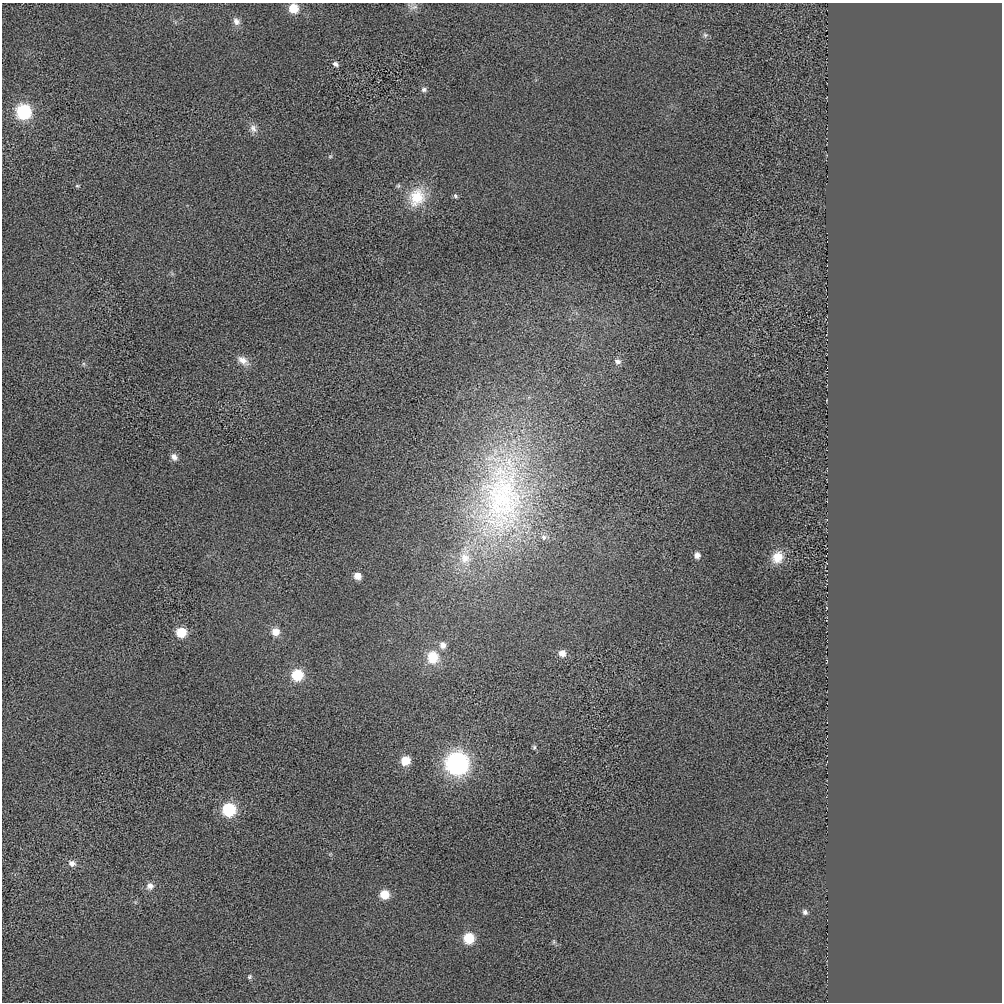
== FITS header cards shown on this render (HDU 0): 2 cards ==
NAXIS1  =                 1000 / length of data axis 1
NAXIS2  =                 1000 / length of data axis 2

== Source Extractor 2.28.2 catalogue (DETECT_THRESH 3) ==
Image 1000 x 1000 px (HDU 0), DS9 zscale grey, 1 PNG px = 1 image px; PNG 1004 x 1004 px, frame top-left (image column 1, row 1000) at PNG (2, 3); no overlay
Background 23.4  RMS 480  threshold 1450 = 3 sigma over >= 5 px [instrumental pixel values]
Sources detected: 38; all 38 listed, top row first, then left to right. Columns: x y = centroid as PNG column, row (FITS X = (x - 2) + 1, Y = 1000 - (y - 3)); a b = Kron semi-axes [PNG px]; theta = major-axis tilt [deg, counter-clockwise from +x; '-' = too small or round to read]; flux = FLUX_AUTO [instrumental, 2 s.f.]
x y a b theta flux
414 7 13 5 18 1.4e+05
293 8 8 8 - 5.9e+05
236 21 11 9 -54 1.7e+05
705 35 7 6 - 7.3e+04
336 64 8 6 -34 9.6e+04
424 90 7 6 - 8.9e+04
24 112 10 10 - 2.5e+06
253 129 12 9 -63 1.9e+05
330 156 6 4 1 3.9e+04
77 186 6 4 -19 4.3e+04
455 196 6 4 -44 5.7e+04
417 197 25 21 64 1.1e+06
243 360 17 9 -35 2.8e+05
618 361 8 7 - 1.3e+05
174 457 9 7 -52 1.8e+05
502 496 122 60 85 1.2e+07
544 537 8 7 - 1.0e+05
697 555 7 7 - 1.4e+05
777 557 14 12 59 4.8e+05
465 558 18 15 -63 6.2e+05
357 576 7 7 - 2.5e+05
181 632 8 8 - 8.4e+05
275 632 10 9 - 3.2e+05
443 645 9 8 - 1.9e+05
562 653 8 8 - 2.4e+05
433 657 16 15 - 7.5e+05
297 675 10 10 - 9.8e+05
534 747 6 5 - 5.2e+04
405 761 8 8 - 5.5e+05
457 763 11 11 - 9.6e+06
229 810 10 10 - 1.8e+06
72 863 9 7 -21 1.7e+05
150 886 9 8 - 1.9e+05
384 895 8 8 - 5.6e+05
805 912 6 5 - 9.0e+04
469 938 9 8 - 9.6e+05
554 942 6 5 - 5.3e+04
249 977 6 5 - 5.7e+04